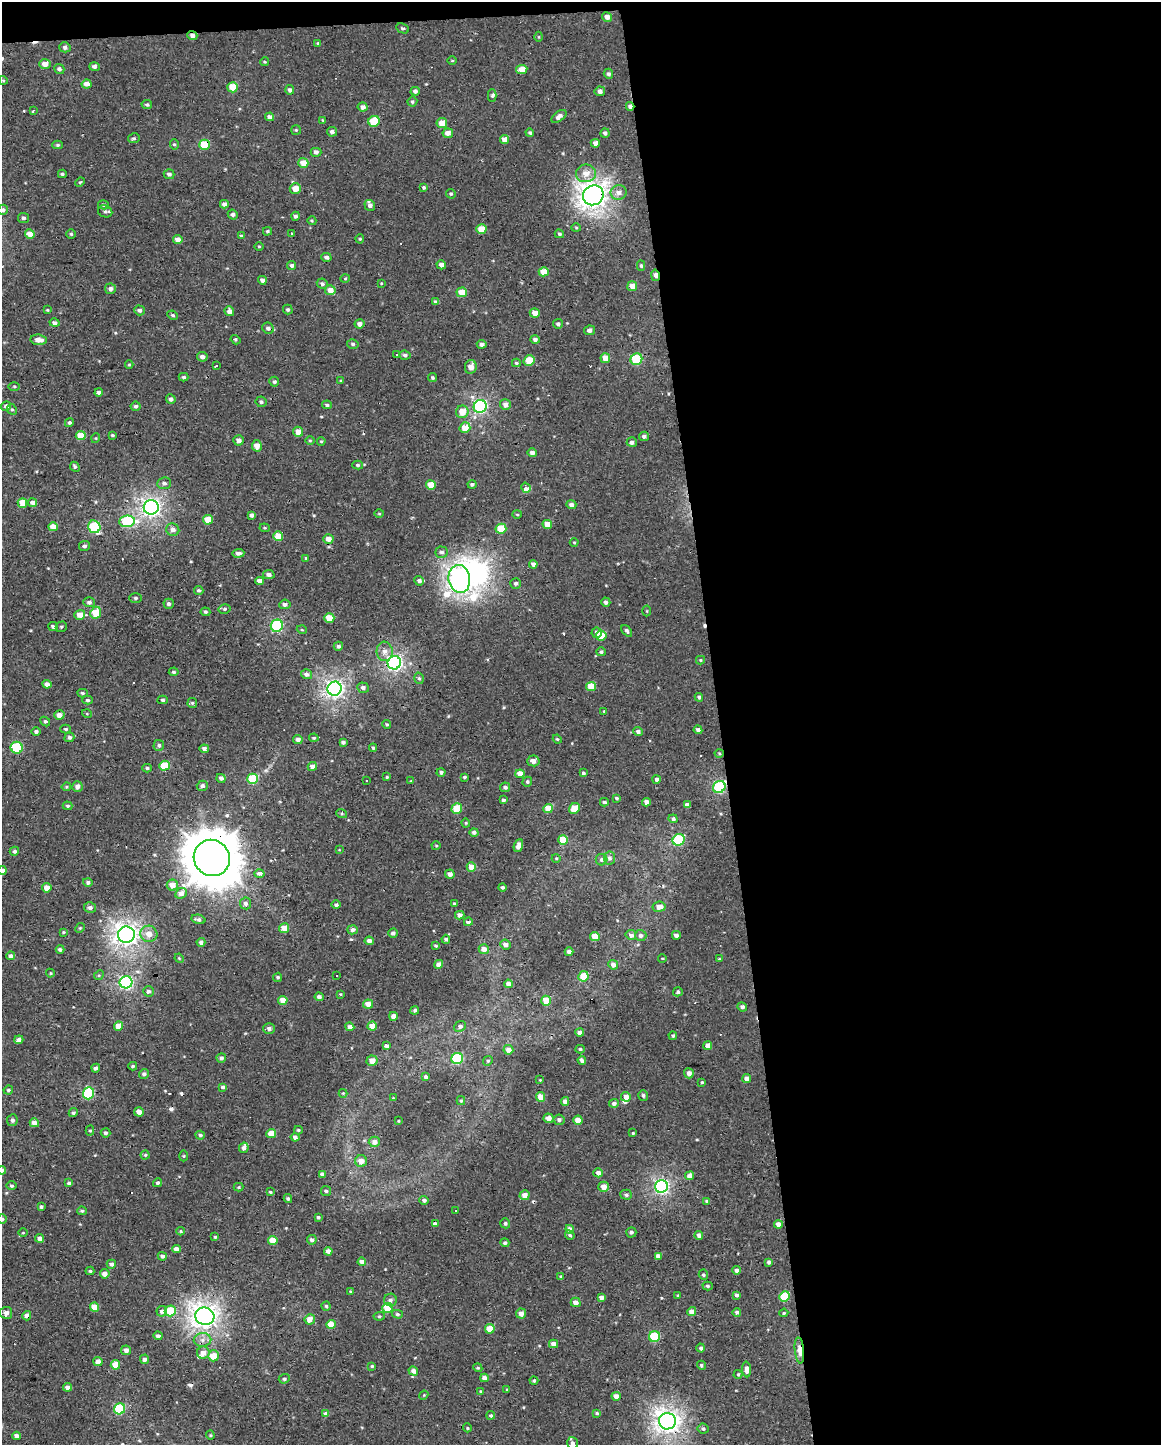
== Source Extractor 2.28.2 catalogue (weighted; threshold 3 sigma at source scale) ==
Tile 4 of 4 x 3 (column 4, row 1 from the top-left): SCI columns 3478-4636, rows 2897-4339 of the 4636 x 4388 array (HDU 1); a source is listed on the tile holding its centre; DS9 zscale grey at full resolution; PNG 1163 x 1447 px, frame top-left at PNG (2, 2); each listed source drawn as its Kron ellipse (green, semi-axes under 4 px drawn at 4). Shown black and unused: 39% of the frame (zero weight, under 2 of 3 exposures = <1% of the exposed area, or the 3 px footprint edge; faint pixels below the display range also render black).
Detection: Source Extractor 2.28.2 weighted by HDU 2 'WHT'; one run over the whole footprint, this tile lists its part. Background -0.00111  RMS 0.003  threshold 0.0136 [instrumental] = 3 sigma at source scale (4.5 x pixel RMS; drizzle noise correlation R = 1.50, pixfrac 1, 0.0396/0.0396 arcsec/px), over >= 5 px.
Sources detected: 516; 1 inside a brighter object's white glare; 15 cosmic-ray / hot-pixel residue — neither listed nor drawn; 3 inside a brighter listed object's ellipse — not listed separately; the other 497 listed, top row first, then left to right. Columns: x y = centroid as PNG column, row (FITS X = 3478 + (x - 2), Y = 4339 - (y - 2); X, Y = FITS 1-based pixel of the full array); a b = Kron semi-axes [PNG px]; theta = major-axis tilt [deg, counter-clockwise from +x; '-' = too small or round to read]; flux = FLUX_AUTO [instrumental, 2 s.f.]
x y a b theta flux
607 17 5 4 - 1.5
402 28 6 4 -25 0.5
192 36 5 4 - 1.1
539 37 5 3 - 0.27
318 43 3 3 - 0.34
65 47 6 5 - 0.88
452 61 5 3 - 0.25
265 62 4 3 - 0.33
45 64 6 5 - 2.3
94 67 5 4 - 0.82
59 69 5 5 - 0.86
522 69 5 4 - 3.1
608 74 5 4 - 0.73
3 80 5 3 - 0.28
87 84 5 4 - 2.2
233 87 5 5 - 6.1
290 90 4 4 - 0.82
415 91 4 4 - 0.82
600 91 5 5 - 1.1
492 96 6 4 89 0.52
412 102 5 5 - 0.49
147 105 5 4 - 0.55
630 106 4 4 - 1
363 107 5 4 - 1.3
33 111 4 2 - 0.36
559 116 8 5 38 1.2
269 117 4 4 - 1.2
323 120 4 3 - 0.34
374 121 6 5 - 10
442 123 5 5 - 3.4
296 130 5 5 - 0.37
332 132 5 4 - 0.8
448 133 5 5 - 1.9
530 133 4 4 - 0.51
605 133 5 4 - 0.76
134 138 6 5 - 0.58
504 139 4 4 - 2.4
595 143 5 4 - 1.4
58 145 5 4 - 0.48
174 145 5 4 - 0.47
204 145 5 5 - 7.6
316 152 5 4 - 0.88
303 163 5 5 - 3.7
586 173 10 9 - 2.8
62 174 4 4 - 0.44
169 174 5 5 - 0.84
80 182 5 3 - 0.3
424 187 4 4 - 0.43
295 189 5 5 - 3.3
619 192 8 7 - 2
451 194 5 4 - 0.46
593 195 10 9 - 220
224 204 4 4 - 1.1
104 205 5 4 - 0.51
370 205 6 5 - 1.2
3 210 5 5 - 0.83
105 211 7 6 - 0.69
233 214 5 4 - 0.71
295 216 4 4 - 0.76
23 218 5 5 - 0.69
312 221 4 3 - 0.3
576 228 4 4 - 0.34
481 229 5 5 - 4.9
267 231 4 3 - 0.41
291 233 3 3 - 3
30 234 5 4 - 3.2
71 234 4 4 - 0.43
559 234 5 4 - 0.49
241 236 4 3 - 0.3
360 239 4 4 - 0.35
178 240 4 4 - 1.9
259 246 5 3 - 0.28
326 257 5 4 - 0.82
292 265 5 4 - 0.76
441 265 5 4 - 1.5
641 266 5 4 - 0.5
544 272 5 4 - 3.8
655 275 6 3 -78 2.3
345 279 5 3 - 0.29
262 280 4 4 - 1.2
381 283 3 3 - 0.23
322 284 5 5 - 0.77
632 286 5 5 - 2.4
110 289 5 5 - 1.1
330 290 5 5 - 2.6
462 292 5 5 - 3.9
436 302 4 4 - 0.83
47 310 4 4 - 0.28
140 310 5 5 - 0.68
288 310 5 5 - 0.53
229 311 5 4 - 1.3
535 313 5 4 - 2.2
173 315 5 4 - 0.42
54 323 5 4 - 0.9
359 324 5 4 - 1.3
558 324 5 4 - 0.69
268 328 6 5 - 1.1
589 330 5 4 - 1.1
535 339 5 4 - 0.72
39 340 8 5 -6 2.4
235 340 5 3 - 0.42
353 344 6 4 -15 0.52
482 344 5 4 - 1
397 355 3 3 - 0.49
405 355 6 4 -6 0.6
202 357 5 4 - 1.2
605 358 5 5 - 3.6
636 359 6 5 - 15
529 361 5 5 - 6.6
516 363 4 4 - 0.39
129 365 4 4 - 0.32
216 366 3 3 - 1.1
471 367 7 6 - 2.2
184 377 5 4 - 0.53
433 378 4 4 - 0.46
341 381 4 3 - 0.29
274 382 5 5 - 0.61
14 386 5 3 - 0.34
99 392 4 4 - 0.87
171 399 5 4 - 0.96
261 402 5 5 - 0.77
327 405 5 3 - 0.56
505 405 5 5 - 1.6
6 406 5 4 - 0.95
136 406 5 5 - 0.62
480 406 7 6 - 51
12 409 5 4 - 0.46
462 412 6 6 - 4.2
69 423 4 4 - 0.53
465 428 5 5 - 5.2
298 432 5 5 - 2.6
81 435 5 4 - 4.7
112 435 4 3 - 0.34
644 436 5 4 - 0.84
96 438 5 3 - 0.26
238 440 5 5 - 1.7
310 440 5 3 - 0.29
321 441 4 3 - 0.35
632 442 5 5 - 0.9
257 446 5 5 - 2.2
532 453 5 4 - 1.3
358 465 5 4 - 0.44
75 467 5 4 - 0.58
164 483 7 6 - 0.9
472 484 4 4 - 0.66
431 485 5 4 - 3.8
526 488 5 4 - 6.8
22 503 5 4 - 5.2
33 503 4 4 - 1.5
571 505 5 4 - 0.92
151 507 7 7 - 110
379 514 5 3 - 0.28
517 514 5 3 - 0.3
252 515 4 4 - 1.1
208 520 5 5 - 5.1
127 521 8 6 6 21
547 524 5 4 - 3.6
53 527 4 4 - 2.9
94 527 6 6 - 16
265 528 5 3 - 0.31
501 529 5 5 - 6.4
173 530 7 6 - 1.5
278 536 5 4 - 4.6
328 539 5 5 - 2.3
574 542 4 3 - 0.28
84 546 5 5 - 0.79
441 552 6 5 - 0.87
238 553 6 4 3 1
306 558 4 4 - 0.41
533 564 4 4 - 1.3
269 575 6 4 -13 1
459 579 14 10 -82 160
260 581 4 4 - 1.9
419 581 5 4 - 0.91
516 583 5 5 - 0.63
199 590 5 4 - 0.51
136 598 6 5 - 0.53
89 602 6 5 - 0.9
606 602 5 4 - 0.87
169 604 5 5 - 0.72
285 604 5 5 - 1.1
224 609 6 5 - 0.59
647 611 5 3 - 0.29
205 612 5 4 - 0.45
96 613 6 5 - 6
80 615 5 5 - 3.1
329 618 5 5 - 5.1
277 626 6 6 - 29
53 627 5 4 - 0.63
61 627 6 5 - 0.5
302 630 5 3 - 0.27
627 631 7 4 -52 0.64
597 633 5 5 - 1.4
601 636 5 5 - 5.1
338 646 5 4 - 0.7
385 651 10 8 -84 1.8
601 652 5 4 - 0.57
700 660 4 4 - 0.4
394 663 7 6 - 78
174 672 5 4 - 0.53
306 674 6 5 - 1.1
419 678 6 4 -73 0.52
47 684 4 4 - 1.6
591 686 5 4 - 5.1
363 688 6 5 - 0.98
335 689 7 7 - 100
83 693 5 4 - 0.46
699 697 4 4 - 0.65
88 700 5 4 - 0.57
163 700 5 4 - 0.54
192 703 5 5 - 0.43
604 711 3 3 - 0.29
87 714 5 3 - 0.24
59 715 5 5 - 2.1
45 721 5 4 - 0.6
387 724 4 4 - 0.46
66 729 5 4 - 0.42
698 730 4 4 - 0.91
36 731 4 4 - 0.67
638 732 5 4 - 1
69 737 5 4 - 0.74
314 738 5 4 - 0.44
557 739 4 4 - 0.32
298 740 5 4 - 1.4
343 742 4 3 - 0.77
159 745 5 5 - 0.63
17 748 6 6 - 18
373 748 4 3 - 0.39
204 749 4 4 - 1.2
719 753 4 4 - 0.33
533 761 6 5 - 1.7
164 766 5 5 - 7.5
312 767 5 4 - 1.8
147 768 5 4 - 0.47
441 772 4 4 - 0.69
583 773 4 4 - 0.58
520 774 5 4 - 2.8
387 777 4 3 - 0.32
464 777 4 3 - 0.47
221 778 5 4 - 0.99
253 779 5 5 - 12
656 779 4 4 - 0.92
367 781 2 2 - 0.27
411 781 3 3 - 0.23
527 782 5 4 - 0.55
77 786 5 5 - 1.3
202 786 5 5 - 0.94
66 787 5 4 - 0.35
505 787 5 5 - 0.73
719 787 6 6 - 31
616 798 3 3 - 0.48
503 800 3 3 - 0.67
604 802 4 3 - 0.63
646 802 4 4 - 1.7
687 805 4 4 - 1.3
68 806 5 4 - 0.46
574 808 6 5 - 5.5
457 809 5 5 - 8.3
548 809 5 4 - 5.3
342 814 5 3 - 0.39
673 819 4 4 - 0.76
466 823 4 4 - 0.29
474 832 4 4 - 0.91
563 840 5 5 - 7
679 840 6 5 - 23
518 845 6 4 68 1.9
436 846 4 4 - 0.31
339 850 4 2 - 0.18
14 851 5 4 - 0.74
212 858 18 17 - 1300
556 858 4 3 - 0.24
610 858 6 5 - 0.87
601 860 6 5 - 0.81
471 867 5 4 - 2.8
2 870 4 4 - 1.5
259 874 5 4 - 1.5
450 874 4 4 - 1.6
88 882 5 4 - 0.78
172 885 5 5 - 3.1
502 887 4 4 - 0.6
47 888 4 4 - 2.7
181 893 6 5 - 2.4
246 903 6 5 - 1.1
454 903 4 3 - 0.29
336 905 5 4 - 0.69
659 907 6 5 - 2.2
90 908 6 5 - 1.1
460 915 5 4 - 1.5
198 919 7 4 -14 0.79
468 922 4 4 - 1.5
80 928 5 4 - 0.32
284 928 5 5 - 3.5
353 930 5 4 - 0.99
63 932 4 3 - 0.36
393 933 4 4 - 0.78
149 934 8 8 - 2.8
126 935 8 8 - 160
631 935 5 5 - 1.2
641 935 6 5 - 0.94
676 935 4 4 - 1.1
595 937 5 4 - 5.6
446 939 4 4 - 0.74
369 941 4 4 - 1.4
201 942 4 4 - 0.95
505 945 5 5 - 1.3
436 946 3 3 - 0.42
60 949 4 3 - 0.7
484 949 5 5 - 1.8
569 952 4 4 - 1.1
11 956 4 4 - 1.2
179 958 5 4 - 0.3
662 958 4 3 - 0.25
719 959 3 2 - 0.28
439 964 4 4 - 1.5
613 965 5 4 - 1.4
50 973 4 4 - 0.31
99 975 5 4 - 0.37
337 975 3 3 - 0.98
583 976 5 5 - 6
278 977 5 4 - 0.5
126 982 6 6 - 53
508 984 4 4 - 1.5
148 991 6 5 - 0.86
678 992 5 4 - 0.64
340 994 3 3 - 0.3
319 997 4 4 - 0.9
283 1000 5 4 - 3.5
546 1001 5 5 - 4.2
368 1004 5 4 - 2.3
742 1007 5 4 - 0.91
415 1010 4 4 - 0.58
393 1016 4 4 - 1.9
118 1026 4 4 - 3.2
372 1026 4 4 - 3.1
460 1026 6 5 - 0.9
350 1027 4 4 - 1.5
269 1028 6 5 - 1
580 1033 4 4 - 1.7
673 1036 4 4 - 0.53
19 1040 4 4 - 1.4
708 1045 4 4 - 1.9
386 1046 4 3 - 1.9
580 1049 4 4 - 0.4
508 1050 5 4 - 2.1
221 1058 5 4 - 0.9
457 1058 6 5 - 20
582 1060 4 3 - 0.81
372 1061 5 5 - 2.6
488 1061 5 4 - 0.42
133 1066 4 3 - 0.39
96 1068 4 4 - 0.96
689 1073 5 5 - 1.5
144 1074 5 5 - 0.8
426 1077 4 4 - 0.84
747 1078 4 4 - 1.8
540 1080 2 2 - 0.17
702 1082 3 3 - 0.29
223 1087 4 4 - 0.7
8 1090 4 4 - 0.48
88 1093 6 5 - 20
343 1093 4 4 - 0.29
643 1095 5 5 - 0.61
540 1097 5 4 - 3.4
626 1097 5 5 - 2.5
393 1098 4 4 - 0.25
461 1101 4 4 - 0.38
565 1101 4 4 - 1.4
614 1103 5 4 - 0.89
139 1112 5 4 - 1.8
73 1113 5 4 - 0.61
548 1118 5 4 - 2.2
12 1120 6 5 - 0.85
559 1120 5 5 - 0.91
578 1120 4 4 - 3
398 1121 3 2 - 0.22
34 1123 5 4 - 2
298 1130 4 3 - 0.41
90 1131 5 4 - 0.45
105 1133 5 4 - 0.64
271 1133 5 4 - 4.2
633 1133 3 3 - 0.33
200 1135 5 4 - 0.55
295 1137 4 4 - 1.1
374 1142 6 5 - 1.8
244 1148 5 4 - 0.92
145 1155 4 4 - 0.43
184 1156 5 3 - 0.33
361 1161 6 6 - 2.3
2 1170 4 4 - 0.8
598 1173 5 4 - 1.4
322 1174 4 4 - 0.97
690 1176 4 4 - 2
69 1183 4 3 - 0.74
158 1183 5 4 - 0.77
12 1186 5 4 - 0.52
661 1186 6 6 - 67
239 1187 5 4 - 0.33
604 1187 5 5 - 2.4
326 1191 5 5 - 0.53
270 1192 4 3 - 0.35
525 1195 5 5 - 2.3
626 1195 5 5 - 0.67
288 1198 4 4 - 0.54
424 1200 5 4 - 0.76
707 1201 4 3 - 0.64
41 1207 3 3 - 0.55
82 1211 5 4 - 0.49
456 1211 3 3 - 0.67
318 1217 4 4 - 0.54
2 1219 5 5 - 0.54
505 1223 5 4 - 0.55
435 1224 4 4 - 1
778 1224 4 4 - 2.1
570 1229 4 4 - 1.8
181 1231 4 3 - 0.35
631 1232 5 5 - 0.66
23 1233 4 3 - 0.23
570 1235 5 4 - 0.55
699 1235 4 4 - 1.4
215 1237 4 4 - 0.33
40 1238 4 4 - 1.5
312 1240 5 4 - 1
273 1241 5 4 - 4.9
505 1243 5 4 - 0.55
176 1249 4 4 - 1.6
328 1251 4 4 - 1.4
162 1256 4 4 - 0.9
658 1256 4 4 - 1.7
362 1262 4 4 - 2
769 1262 4 3 - 0.71
111 1264 5 4 - 1.1
736 1270 4 4 - 1
90 1271 4 4 - 0.45
105 1274 5 4 - 2.1
703 1275 5 4 - 0.48
561 1276 4 3 - 0.36
708 1286 5 4 - 0.49
350 1291 4 3 - 0.33
678 1295 4 3 - 0.28
737 1295 4 3 - 0.83
784 1296 5 5 - 13
601 1298 4 4 - 1.3
390 1300 6 6 - 0.95
576 1302 5 4 - 2
326 1306 4 4 - 0.45
94 1307 5 4 - 4.3
387 1308 5 5 - 7.9
162 1311 5 5 - 1.4
170 1311 5 5 - 9.3
692 1312 4 4 - 2.1
737 1312 4 4 - 0.72
6 1313 6 6 - 1.2
784 1313 4 3 - 0.36
397 1314 5 4 - 0.48
521 1314 5 5 - 2
27 1316 5 4 - 1.4
205 1316 9 8 - 190
379 1316 5 4 - 0.46
310 1319 5 5 - 2.6
331 1324 5 4 - 5.4
490 1329 5 4 - 4.8
158 1336 4 4 - 1.1
654 1337 6 5 - 17
203 1340 9 7 2 1.5
553 1344 4 4 - 2
701 1348 4 4 - 0.71
126 1350 5 5 - 1.3
799 1350 13 4 -84 3.4
203 1353 6 6 - 2.1
213 1356 5 5 - 3.9
144 1359 5 4 - 1
98 1362 4 4 - 2.7
115 1365 5 4 - 4.7
701 1365 5 4 - 0.54
372 1366 4 4 - 0.36
478 1368 4 3 - 0.32
747 1369 8 4 -86 1.8
413 1371 5 4 - 1.4
738 1374 4 4 - 0.35
484 1378 4 4 - 1.6
284 1379 5 5 - 0.61
534 1381 4 4 - 0.52
67 1387 4 4 - 1.3
507 1390 4 3 - 0.28
481 1391 4 3 - 0.3
424 1395 4 3 - 0.29
616 1396 4 4 - 2.3
120 1409 5 5 - 20
597 1413 4 3 - 0.47
326 1414 4 4 - 1.4
491 1415 4 4 - 0.52
667 1421 8 8 - 180
467 1428 4 4 - 0.33
703 1429 5 5 - 0.69
210 1435 4 4 - 0.32
16 1436 4 4 - 1.5
572 1443 6 5 - 0.93
Overlapping masked pixels (flux is a lower limit): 13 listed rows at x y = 192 36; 630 106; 204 145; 593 195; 370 205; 655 275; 6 406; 394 663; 719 787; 212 858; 27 1316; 799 1350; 667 1421
Isophote crosses this tile's border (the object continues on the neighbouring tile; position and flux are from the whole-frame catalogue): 6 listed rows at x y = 3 210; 6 406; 2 870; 2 1170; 2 1219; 572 1443